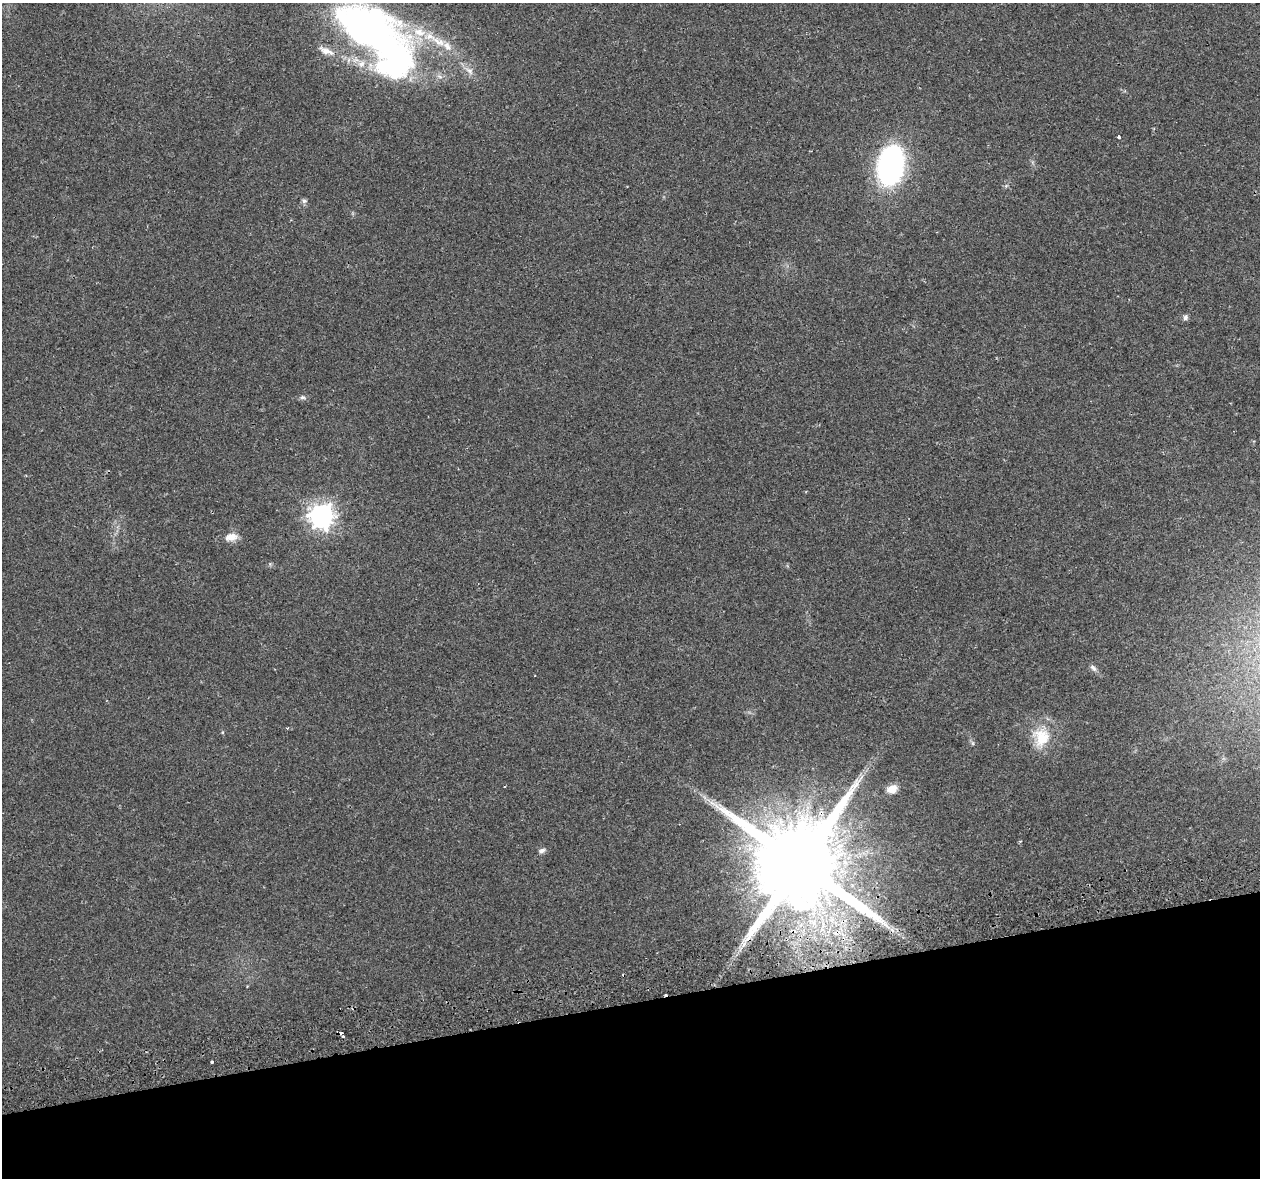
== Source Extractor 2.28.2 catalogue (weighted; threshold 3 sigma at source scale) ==
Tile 14 of 4 x 4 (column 2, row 4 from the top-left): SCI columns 1270-2527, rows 86-1261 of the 5057 x 4923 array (HDU 1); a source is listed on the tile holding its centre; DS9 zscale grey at full resolution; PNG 1262 x 1180 px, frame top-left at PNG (2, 3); no overlay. Shown black and unused: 15% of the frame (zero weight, under 2 of 3 exposures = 3% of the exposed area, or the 3 px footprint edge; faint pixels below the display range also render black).
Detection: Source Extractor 2.28.2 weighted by HDU 2 'WHT'; one run over the whole footprint, this tile lists its part. Background 0.0296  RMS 0.0032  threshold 0.0145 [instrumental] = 3 sigma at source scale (4.5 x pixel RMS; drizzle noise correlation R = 1.50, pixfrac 1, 0.0396/0.0396 arcsec/px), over >= 5 px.
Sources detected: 29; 1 inside a brighter object's white glare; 4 cosmic-ray / hot-pixel residue — not listed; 6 inside a brighter listed object's ellipse — not listed separately; the other 18 listed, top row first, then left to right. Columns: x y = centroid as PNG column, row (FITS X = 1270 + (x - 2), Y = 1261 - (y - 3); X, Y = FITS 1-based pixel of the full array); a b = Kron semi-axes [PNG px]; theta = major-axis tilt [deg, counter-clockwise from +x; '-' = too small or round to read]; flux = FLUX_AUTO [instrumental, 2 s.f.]
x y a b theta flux
366 30 83 46 -28 130
447 46 15 9 -57 3.1
469 71 14 7 -43 2.2
1119 137 3 3 - 0.42
891 165 28 18 79 94
304 201 7 6 - 0.84
1185 317 7 6 - 0.93
302 397 7 5 0 0.8
321 516 9 9 - 270
231 537 16 9 5 3.3
1093 668 12 5 -45 1.1
1041 737 27 23 87 11
973 743 7 4 -88 0.53
892 789 11 8 21 3.7
542 851 9 6 32 1.1
799 865 25 21 2 8300
342 1037 3 3 - 1.3
212 1062 3 3 - 1.2
Overlapping masked pixels (flux is a lower limit): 1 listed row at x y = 799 865
Isophote crosses this tile's border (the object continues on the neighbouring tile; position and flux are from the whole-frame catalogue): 1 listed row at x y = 366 30